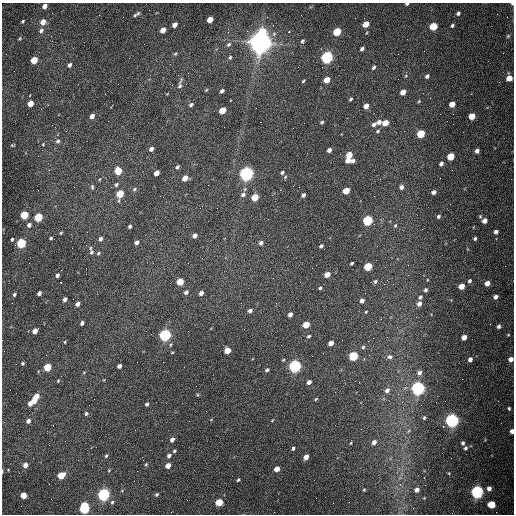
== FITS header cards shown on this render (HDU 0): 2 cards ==
NAXIS1  =                  512 /fastest changing axis
NAXIS2  =                  512 /next to fastest changing axis

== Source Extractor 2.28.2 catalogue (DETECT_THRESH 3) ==
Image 512 x 512 px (HDU 0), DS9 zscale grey, 1 PNG px = 1 image px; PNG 516 x 516 px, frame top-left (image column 1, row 512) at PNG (2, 3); no overlay
Background 1560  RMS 24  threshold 72.3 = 3 sigma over >= 5 px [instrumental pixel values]
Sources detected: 209; all 209 listed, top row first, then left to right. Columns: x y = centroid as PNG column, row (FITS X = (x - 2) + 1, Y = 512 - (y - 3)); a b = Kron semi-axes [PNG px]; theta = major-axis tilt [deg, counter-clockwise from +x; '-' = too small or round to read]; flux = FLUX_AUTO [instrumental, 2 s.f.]
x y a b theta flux
407 4 3 3 - 3.1e+03
512 4 3 3 - 2.5e+03
45 6 5 4 - 9.3e+03
138 13 7 5 52 3.1e+03
458 13 4 4 - 3.7e+03
135 15 4 4 - 2.0e+03
210 19 5 4 - 2.5e+04
23 21 4 3 - 2.1e+03
43 22 6 5 - 1.3e+04
366 24 5 4 - 2.3e+04
175 25 5 4 - 1.0e+04
433 26 5 5 - 6.1e+04
452 26 4 3 - 3.1e+03
41 30 7 5 61 4.9e+03
163 30 5 4 - 1.5e+04
262 32 6 5 - 5.5e+04
289 32 3 2 - 2.0e+03
337 32 5 4 - 6.8e+04
51 36 3 3 - 1.5e+03
508 36 6 4 46 2.2e+03
20 39 5 4 - 1.9e+03
302 41 5 4 - 2.9e+03
260 42 8 7 - 2.2e+06
228 44 7 5 43 3.6e+03
321 49 2 2 - 9.4e+02
362 49 4 3 - 4.1e+03
175 54 4 4 - 1.9e+03
230 57 5 4 - 2.4e+03
327 57 6 5 - 3.5e+05
34 60 5 4 - 4.3e+04
70 65 5 4 - 4.3e+03
374 67 5 4 - 3.0e+03
427 76 4 3 - 3.7e+03
509 78 5 5 - 2.1e+04
327 80 5 4 - 2.2e+04
303 81 4 2 - 1.7e+03
180 84 15 5 77 5.0e+03
206 90 5 3 - 1.5e+03
222 91 4 3 - 4.3e+03
403 92 5 4 - 1.3e+04
105 94 2 2 - 8.1e+02
351 99 4 3 - 2.5e+03
419 101 5 3 - 1.6e+03
30 103 5 4 - 2.4e+04
452 104 5 4 - 1.7e+04
191 105 5 4 - 3.0e+03
366 106 5 4 - 1.2e+04
222 110 5 4 - 3.4e+04
92 116 5 4 - 8.1e+03
472 116 5 4 - 2.6e+04
322 122 3 3 - 2.5e+03
379 122 6 5 - 6.9e+03
385 123 5 4 - 2.2e+04
374 124 7 5 43 4.8e+03
293 128 2 2 - 6.8e+02
378 131 5 4 - 2.3e+03
421 134 5 5 - 6.6e+04
58 141 6 5 - 3.8e+03
43 144 4 4 - 1.4e+03
12 145 5 3 - 1.6e+03
151 149 4 4 - 5.7e+03
329 150 4 4 - 6.3e+03
477 151 4 4 - 5.7e+03
349 155 5 4 - 2.6e+04
450 156 5 4 - 4.7e+04
348 160 5 4 - 1.2e+04
353 161 4 4 - 4.6e+03
441 164 4 4 - 5.2e+03
177 167 5 4 - 2.9e+03
118 171 5 5 - 4.5e+04
282 172 5 4 - 3.2e+03
156 173 5 4 - 1.5e+04
246 174 6 5 - 7.1e+05
185 178 5 4 - 1.3e+04
100 179 4 3 - 1.2e+03
116 185 5 4 - 3.1e+03
92 187 6 4 -89 2.4e+03
299 187 2 2 - 9.0e+02
401 187 5 4 - 5.1e+03
134 189 7 4 29 2.6e+03
346 191 5 4 - 2.8e+04
433 192 4 4 - 5.3e+03
120 194 6 4 66 4.3e+04
243 195 8 6 22 5.1e+03
303 195 4 3 - 4.1e+03
255 197 5 4 - 3.7e+04
24 215 5 4 - 7.0e+04
438 216 4 3 - 2.7e+03
480 216 5 4 - 1.9e+03
38 217 5 4 - 8.2e+04
367 220 5 5 - 1.7e+05
484 221 5 4 - 9.0e+03
29 225 5 4 - 6.3e+03
395 225 5 4 - 1.8e+03
130 226 4 3 - 2.8e+03
496 232 4 4 - 4.9e+03
61 233 4 3 - 1.8e+03
195 235 5 4 - 5.7e+03
51 238 4 3 - 2.2e+03
475 238 3 3 - 2.7e+03
12 239 4 3 - 2.3e+03
100 239 5 4 - 4.4e+03
136 242 4 4 - 5.7e+03
21 243 5 4 - 1.4e+05
261 243 5 4 - 4.6e+03
321 246 4 3 - 3.0e+03
90 248 5 4 - 1.9e+03
91 252 6 6 - 3.5e+03
98 253 5 4 - 2.0e+03
352 263 3 3 - 2.4e+03
368 266 5 5 - 6.7e+04
57 275 4 4 - 4.5e+03
327 275 5 4 - 1.6e+04
375 281 5 4 - 3.0e+03
470 281 5 4 - 2.9e+03
61 282 3 2 - 3.3e+03
180 282 5 4 - 3.5e+04
487 283 5 4 - 1.1e+04
461 286 5 4 - 1.9e+04
320 288 5 4 - 2.3e+03
425 290 4 4 - 3.2e+03
186 292 5 4 - 4.4e+03
39 293 4 3 - 5.8e+03
201 293 4 4 - 6.5e+03
14 294 4 3 - 2.8e+03
420 297 5 4 - 2.6e+03
495 297 5 4 - 5.4e+03
65 299 4 4 - 6.8e+03
362 301 4 4 - 6.7e+03
276 303 3 2 - 1.2e+03
78 304 5 4 - 6.8e+03
419 304 5 4 - 7.2e+03
250 311 5 4 - 5.2e+03
366 312 3 3 - 1.5e+03
290 314 4 4 - 7.4e+03
381 319 2 2 - 1.0e+03
82 323 4 3 - 4.5e+03
306 325 5 4 - 3.0e+04
499 326 5 5 - 4.0e+03
35 331 5 4 - 1.4e+04
165 335 6 5 - 3.5e+05
508 335 4 4 - 1.7e+03
309 336 4 3 - 2.3e+03
464 337 5 4 - 1.2e+04
65 342 4 3 - 1.6e+03
331 343 5 4 - 1.0e+04
363 347 5 5 - 2.3e+03
227 351 5 4 - 2.2e+04
353 356 5 5 - 1.0e+05
390 357 6 5 - 3.6e+03
470 359 4 4 - 5.6e+03
511 359 5 5 - 1.0e+04
22 363 4 4 - 2.3e+03
119 366 4 4 - 5.9e+03
295 366 6 5 - 4.3e+05
47 367 5 4 - 5.0e+04
267 370 4 3 - 3.1e+03
84 372 5 3 - 1.3e+03
419 373 6 6 - 5.8e+03
58 381 4 3 - 1.6e+03
309 382 4 4 - 6.1e+03
418 388 6 5 - 5.7e+05
387 390 7 5 43 5.8e+03
36 396 5 4 - 1.8e+04
316 399 5 3 - 1.5e+03
34 401 4 4 - 1.4e+04
30 403 5 4 - 9.6e+03
147 404 4 4 - 2.9e+03
509 408 5 4 - 2.4e+03
86 414 5 4 - 2.9e+03
424 418 5 4 - 2.5e+03
272 420 5 3 - 1.2e+03
28 421 5 4 - 6.0e+03
452 421 6 5 - 6.4e+05
443 426 3 3 - 2.2e+03
408 431 6 3 69 2.1e+03
512 431 4 3 - 7.2e+03
172 439 5 4 - 7.0e+03
374 442 5 4 - 6.6e+03
351 443 3 2 - 1.3e+03
463 443 4 3 - 3.0e+03
293 448 5 3 - 2.8e+03
465 448 5 4 - 3.1e+03
174 451 4 3 - 2.2e+03
106 456 5 4 - 2.3e+03
169 456 5 4 - 4.7e+03
306 457 5 4 - 1.2e+04
146 464 4 4 - 1.8e+03
25 465 5 4 - 1.0e+04
168 465 5 4 - 1.4e+04
277 469 5 4 - 1.3e+04
8 470 3 3 - 1.2e+03
109 470 4 3 - 1.3e+03
2 471 5 2 - 1.7e+03
61 475 5 4 - 4.1e+04
238 480 4 3 - 2.0e+03
400 484 5 5 - 2.6e+03
489 488 6 5 - 7.0e+03
364 490 4 3 - 1.6e+03
417 490 5 4 - 6.1e+03
477 492 5 5 - 5.0e+05
103 494 5 5 - 4.5e+05
157 494 5 4 - 2.4e+03
23 495 4 4 - 2.7e+04
316 498 2 2 - 3.2e+03
112 502 5 5 - 3.2e+03
219 502 5 5 - 4.2e+04
491 504 5 5 - 4.5e+04
84 508 8 5 -88 1.7e+05
At the frame edge (FLAGS 8, measured only in part): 6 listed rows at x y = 407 4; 512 4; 45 6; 511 359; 512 431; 2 471